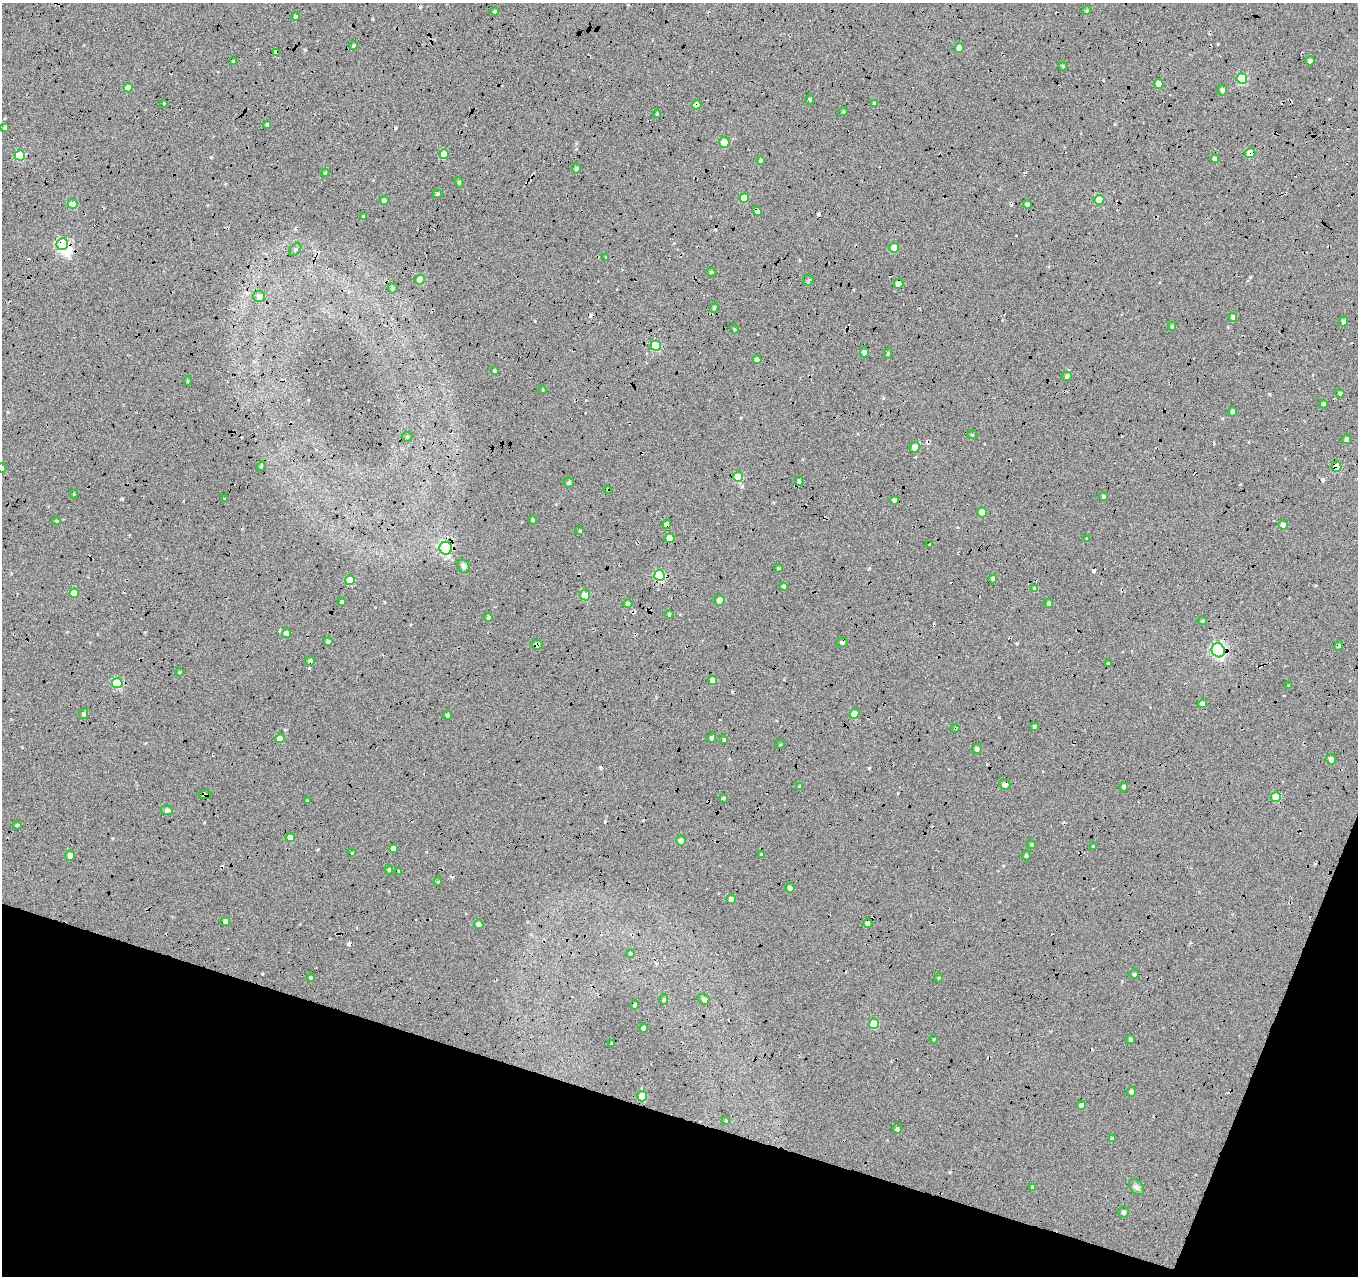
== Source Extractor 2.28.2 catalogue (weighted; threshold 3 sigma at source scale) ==
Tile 15 of 4 x 4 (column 3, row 4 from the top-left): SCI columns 2741-4096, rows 291-1564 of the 5467 x 5614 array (HDU 1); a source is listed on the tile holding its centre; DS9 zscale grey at full resolution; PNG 1360 x 1278 px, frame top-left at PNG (2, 3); each listed source drawn as its Kron ellipse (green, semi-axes under 4 px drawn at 4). Shown black and unused: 16% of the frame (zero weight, under 5 of 17 exposures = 2% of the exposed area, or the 3 px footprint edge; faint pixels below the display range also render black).
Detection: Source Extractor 2.28.2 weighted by HDU 2 'WHT'; one run over the whole footprint, this tile lists its part. Background -0.198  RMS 0.13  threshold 0.535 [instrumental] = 3 sigma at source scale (4.09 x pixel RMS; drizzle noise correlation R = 1.36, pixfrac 0.8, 0.0396/0.0396 arcsec/px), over >= 5 px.
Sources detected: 199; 1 inside a brighter object's white glare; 22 cosmic-ray / hot-pixel residue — neither listed nor drawn; the other 176 listed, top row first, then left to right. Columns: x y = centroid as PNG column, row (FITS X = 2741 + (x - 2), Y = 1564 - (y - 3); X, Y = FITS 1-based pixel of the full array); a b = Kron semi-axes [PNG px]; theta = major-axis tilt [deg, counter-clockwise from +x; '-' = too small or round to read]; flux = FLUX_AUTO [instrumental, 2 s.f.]
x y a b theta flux
1087 10 4 3 - 12
495 11 4 4 - 18
295 17 4 4 - 28
353 46 4 4 - 21
960 48 5 4 - 100
276 52 4 4 - 55
1310 61 4 4 - 34
233 62 3 3 - 18
1063 66 4 4 - 11
1242 79 5 5 - 580
1159 84 5 4 - 110
128 88 4 4 - 120
1222 90 5 5 - 34
810 99 5 4 - 14
164 103 2 2 - 6.8
874 103 4 4 - 13
697 105 5 4 - 70
843 112 5 3 - 9.9
657 114 4 3 - 13
267 124 4 4 - 13
5 127 4 3 - 21
724 142 5 5 - 160
1250 153 5 5 - 240
444 154 5 5 - 220
20 155 5 5 - 460
1215 159 4 4 - 57
761 161 4 4 - 16
576 168 5 4 - 19
325 173 4 3 - 13
459 182 5 4 - 19
437 194 5 4 - 21
744 198 5 4 - 260
1099 200 5 5 - 250
384 201 5 4 - 29
73 204 5 5 - 200
1027 204 4 4 - 37
757 211 5 4 - 72
363 217 4 3 - 15
62 244 6 6 - 950
894 248 5 4 - 130
295 250 7 5 48 25
606 257 3 3 - 9.3
711 272 5 4 - 15
420 280 5 4 - 200
808 280 5 5 - 16
899 284 5 4 - 150
393 288 5 5 - 18
259 296 6 5 - 100
714 308 5 4 - 15
1233 317 4 4 - 53
1343 321 5 4 - 31
1172 326 4 4 - 16
734 329 5 3 - 9.3
656 346 5 5 - 420
864 352 5 4 - 50
888 353 5 4 - 14
757 360 4 4 - 55
494 371 3 2 - 12
1067 376 5 5 - 28
188 381 5 3 - 8.7
543 390 4 2 - 8.4
1340 393 4 4 - 29
1323 404 4 3 - 21
1233 412 4 4 - 41
972 435 5 3 - 11
407 437 5 5 - 14
1346 439 5 4 - 31
915 447 5 5 - 92
261 466 5 4 - 17
1337 467 5 5 - 240
2 468 5 4 - 21
738 477 5 5 - 310
799 481 5 4 - 19
569 483 5 5 - 24
608 490 4 3 - 11
74 494 4 4 - 11
1103 497 4 4 - 19
225 499 3 2 - 10
894 500 4 4 - 51
982 512 5 5 - 140
533 520 4 3 - 14
57 521 4 3 - 17
667 524 5 4 - 41
1283 525 4 4 - 100
580 531 3 3 - 9.8
670 538 5 5 - 130
1087 539 4 3 - 11
930 545 3 3 - 12
446 548 6 6 - 1300
464 566 7 5 -56 52
778 568 4 3 - 15
659 575 5 5 - 790
993 579 4 3 - 25
350 580 5 5 - 280
784 586 4 4 - 21
1035 589 4 4 - 50
74 593 5 4 - 180
585 595 5 5 - 220
719 600 5 5 - 62
342 602 4 3 - 22
628 603 4 4 - 38
1049 603 5 4 - 27
669 614 4 4 - 18
488 617 4 4 - 33
1202 621 5 4 - 16
287 633 5 4 - 68
328 642 4 4 - 30
842 642 5 5 - 29
537 645 6 5 - 36
1339 646 5 4 - 22
1218 650 7 6 - 2400
310 661 5 4 - 28
1108 664 3 3 - 17
179 672 4 3 - 13
713 680 4 4 - 86
117 683 5 5 - 550
1289 685 4 3 - 13
1203 704 4 4 - 67
84 714 5 4 - 28
854 714 5 4 - 180
447 715 4 4 - 25
1034 726 4 4 - 19
955 728 4 3 - 10
280 738 4 4 - 120
712 738 5 4 - 25
724 740 4 4 - 12
780 745 4 3 - 9.1
977 749 5 5 - 35
1331 759 5 5 - 50
1005 784 5 5 - 51
800 787 4 3 - 22
1124 787 4 4 - 29
205 795 6 4 8 26
1276 797 5 5 - 240
723 798 4 3 - 19
307 801 4 2 - 7.8
167 810 6 5 - 37
17 825 4 4 - 21
290 837 4 4 - 81
681 841 5 5 - 79
1032 845 4 3 - 11
1093 846 3 3 - 9.1
393 848 4 4 - 52
352 853 4 3 - 9
70 855 5 5 - 59
761 855 4 3 - 13
1026 856 4 3 - 16
389 870 4 4 - 21
399 871 4 3 - 12
438 882 4 4 - 13
790 888 5 5 - 35
731 899 4 4 - 82
226 921 4 4 - 46
868 923 5 4 - 60
479 924 5 4 - 53
630 953 3 3 - 12
1134 974 5 4 - 22
311 978 4 4 - 12
938 978 4 3 - 10
664 999 5 4 - 19
704 999 5 5 - 40
635 1005 4 4 - 32
874 1024 5 5 - 280
644 1028 4 4 - 68
934 1039 4 2 - 8.4
1130 1039 4 4 - 26
612 1043 3 2 - 9.5
1131 1092 5 4 - 45
642 1096 5 5 - 270
1081 1105 4 4 - 54
726 1120 4 3 - 10
897 1129 5 4 - 21
1112 1138 4 3 - 20
1136 1187 9 6 -51 35
1033 1188 4 3 - 31
1124 1212 6 5 - 31
Overlapping masked pixels (flux is a lower limit): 19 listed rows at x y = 276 52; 697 105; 1250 153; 757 211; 62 244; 899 284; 1337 467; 608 490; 667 524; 670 538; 446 548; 659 575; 537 645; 1218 650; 310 661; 955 728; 1005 784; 205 795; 1276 797
Isophote crosses this tile's border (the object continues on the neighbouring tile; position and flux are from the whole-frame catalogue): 1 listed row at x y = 2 468